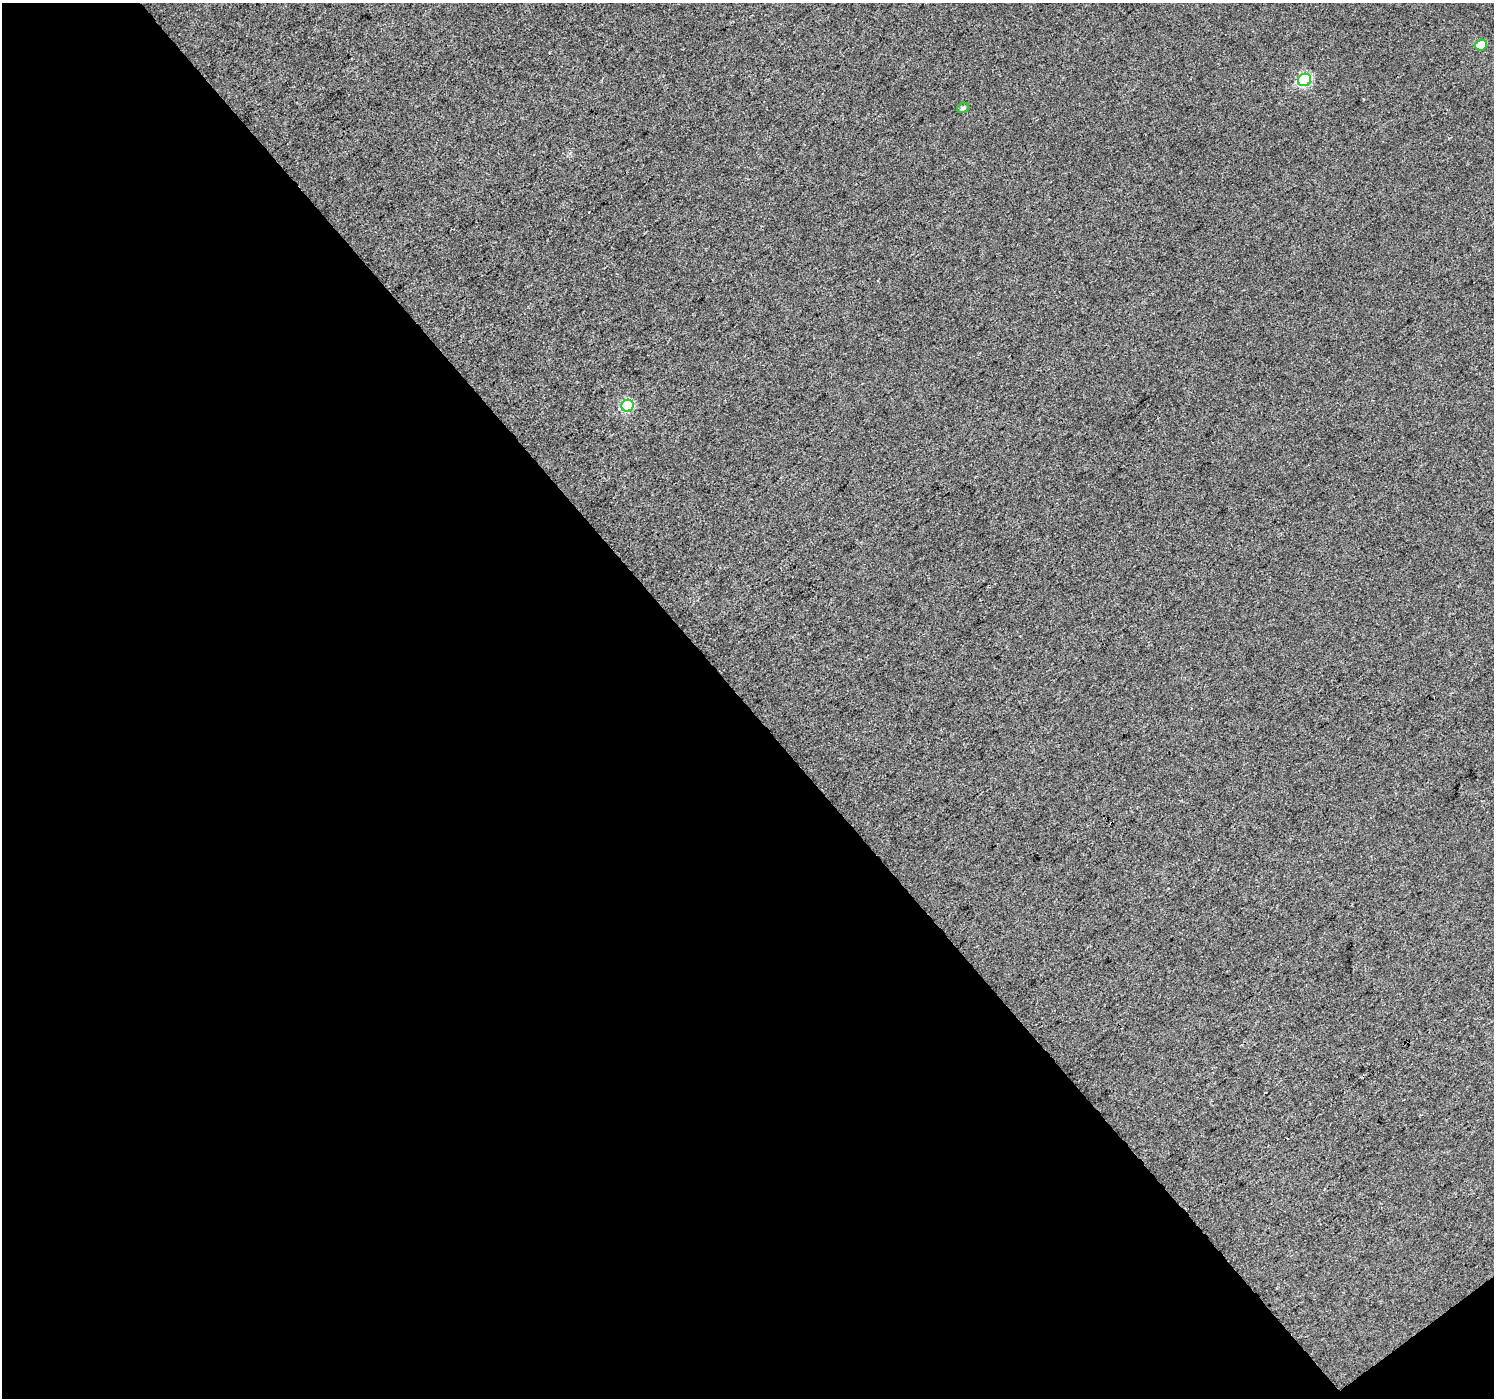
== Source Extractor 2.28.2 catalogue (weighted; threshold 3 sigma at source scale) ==
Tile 3 of 2 x 2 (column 1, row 2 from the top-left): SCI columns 3-1494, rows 95-1490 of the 2985 x 2964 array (HDU 1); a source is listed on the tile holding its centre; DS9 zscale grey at full resolution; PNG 1496 x 1400 px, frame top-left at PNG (2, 3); each listed source drawn as its Kron ellipse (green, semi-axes under 4 px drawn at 4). Shown black and unused: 50% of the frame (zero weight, under 3 of 4 exposures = <1% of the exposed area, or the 3 px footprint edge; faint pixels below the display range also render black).
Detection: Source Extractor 2.28.2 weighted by HDU 2 'WHT'; one run over the whole footprint, this tile lists its part. Background 0.0535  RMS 0.011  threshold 0.0516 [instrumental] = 3 sigma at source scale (4.5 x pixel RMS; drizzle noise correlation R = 1.50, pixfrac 1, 0.0396/0.0396 arcsec/px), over >= 5 px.
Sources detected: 4; all 4 listed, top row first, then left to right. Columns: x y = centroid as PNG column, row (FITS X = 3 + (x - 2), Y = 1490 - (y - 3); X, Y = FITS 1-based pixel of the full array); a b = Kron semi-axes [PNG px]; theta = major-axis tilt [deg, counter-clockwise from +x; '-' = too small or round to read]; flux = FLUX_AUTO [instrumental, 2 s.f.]
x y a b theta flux
1481 45 6 5 - 25
1305 80 7 6 - 120
963 108 6 5 - 2.8
627 406 6 6 - 91